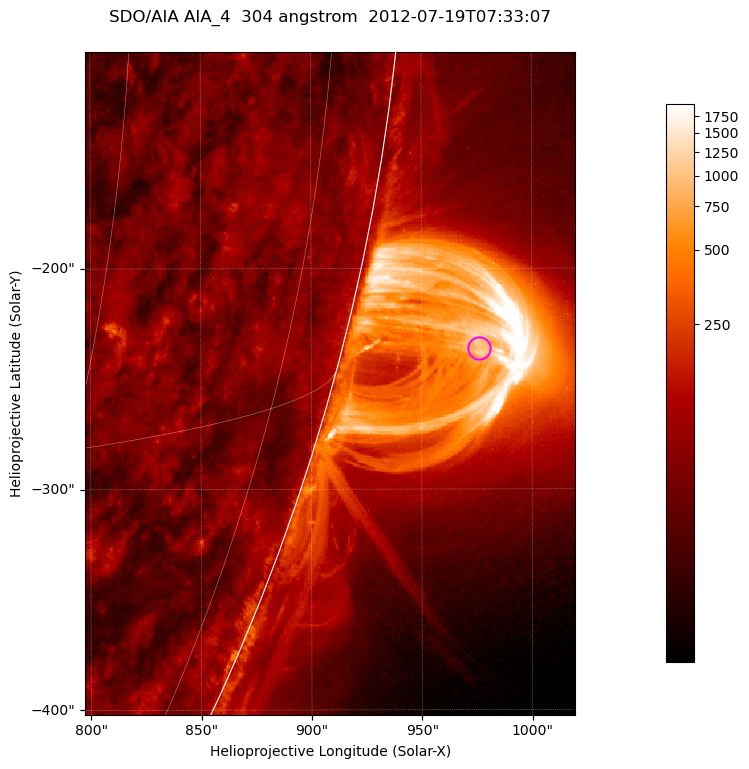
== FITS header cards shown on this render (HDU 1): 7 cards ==
TELESCOP= 'SDO/AIA '           / For AIA: SDO/AIA
INSTRUME= 'AIA_4   '           / For AIA: AIA_ATA1, AIA_ATA2, AIA_ATA3 or AIA_AT
WAVELNTH=                  304 / [angstrom] Wavelength
WAVEUNIT= 'angstrom'           / Wavelength unit: angstrom
DATE-OBS= '2012-07-19T07:33:07.124' / [ISO] Date when observation started; ISO 8
CTYPE1  = 'HPLN-TAN'           / CTYPE1; Typically HPLN
CTYPE2  = 'HPLT-TAN'           / CTYPE2; Typically HPLT

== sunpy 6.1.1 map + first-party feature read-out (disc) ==
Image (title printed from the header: SDO/AIA AIA_4  304 angstrom  2012-07-19T07:33:07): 370 x 500 px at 0.6 arcsec/px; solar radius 944 arcsec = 1573 px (partial field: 1.2% of the solar disc is inside the frame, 49% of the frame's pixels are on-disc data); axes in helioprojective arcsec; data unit not stated in the header (colour bar unlabelled)
Orientation: roll -0.131 deg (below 1 deg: not rotated)
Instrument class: DISC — disc imager (sunpy class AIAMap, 304 A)
Bright regions (active regions / flare kernels): reference = the on-disc median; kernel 3 px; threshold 5 sigma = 121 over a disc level ~61.7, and >= 1.15x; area >= 185 px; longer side >= 4 px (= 2.4 arcsec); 0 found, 0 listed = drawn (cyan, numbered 1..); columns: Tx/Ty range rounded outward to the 2 arcsec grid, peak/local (2 s.f.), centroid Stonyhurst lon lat
Off-limb structures (1.02-1.3 R_sun): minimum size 92 px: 3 found; the strongest spans PA ~250..260 deg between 1.02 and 1.14 R_sun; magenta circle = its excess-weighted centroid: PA ~255 deg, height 1.06 R_sun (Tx ~976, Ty ~-236 arcsec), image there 19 x the reference